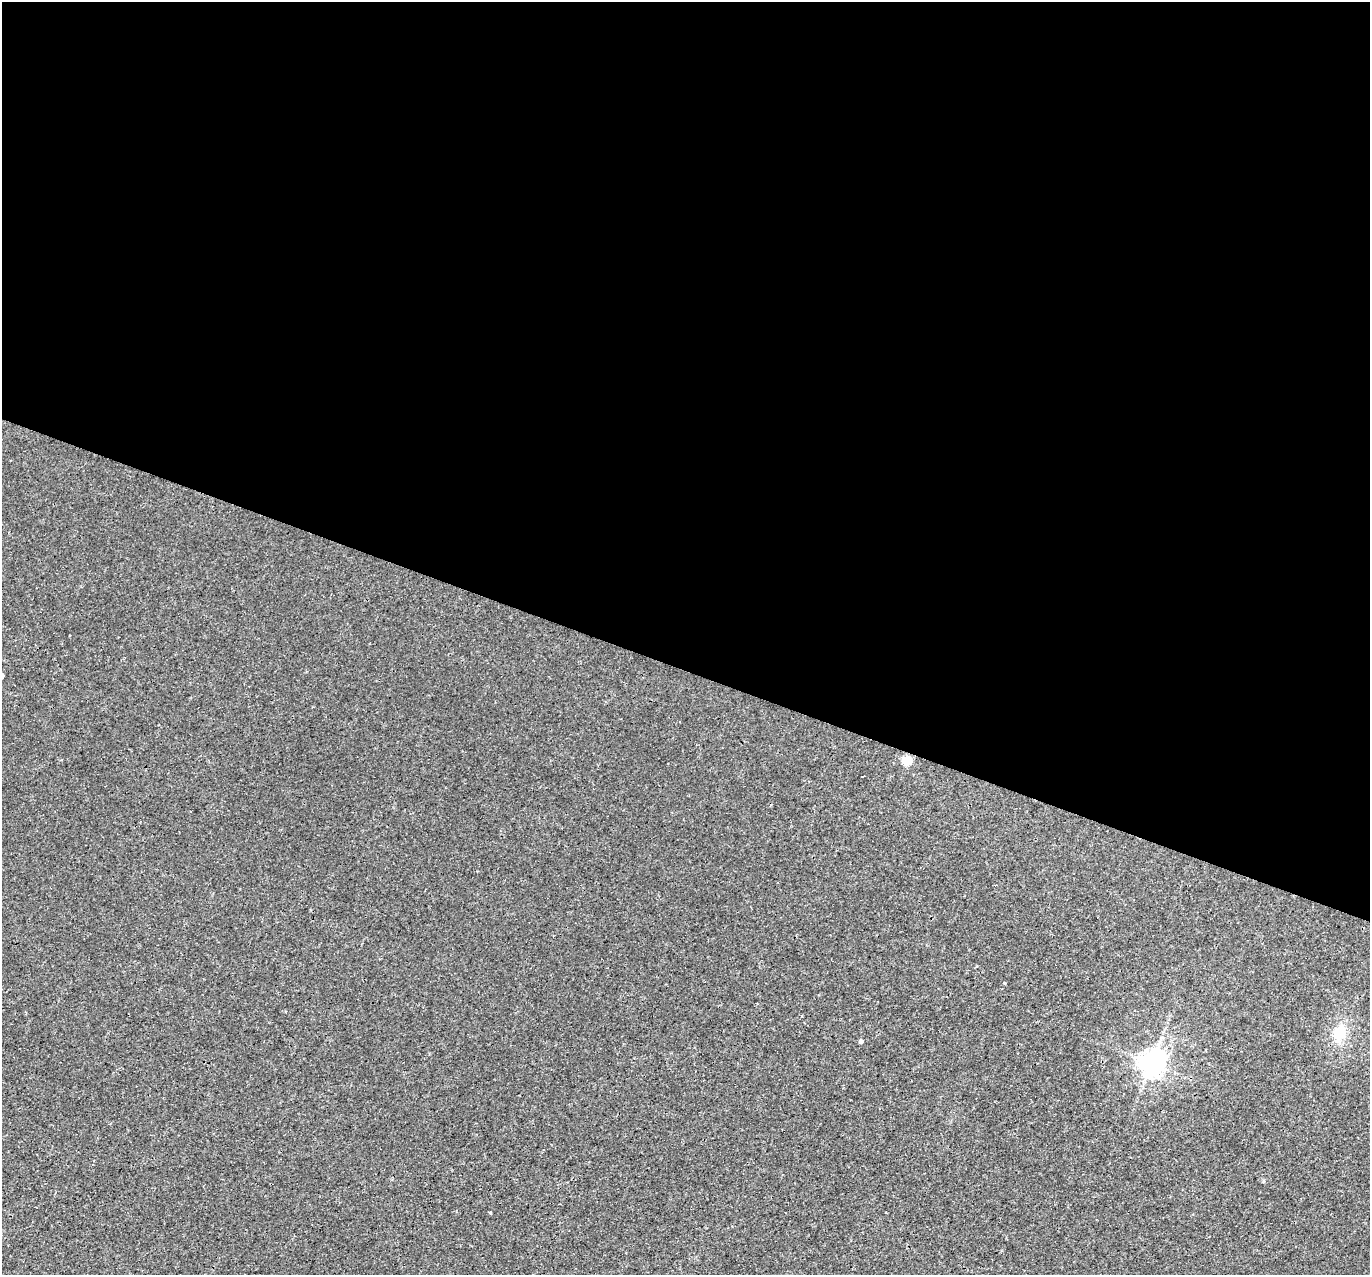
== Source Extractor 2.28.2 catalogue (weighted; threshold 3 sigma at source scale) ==
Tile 3 of 4 x 4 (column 3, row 1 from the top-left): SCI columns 2739-4106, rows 4085-5357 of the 5475 x 5491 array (HDU 1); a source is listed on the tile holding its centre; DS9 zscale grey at full resolution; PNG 1372 x 1277 px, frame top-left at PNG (2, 2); no overlay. Shown black and unused: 53% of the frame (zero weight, under 3 of 4 exposures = <1% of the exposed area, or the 3 px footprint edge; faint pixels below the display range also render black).
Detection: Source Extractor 2.28.2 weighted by HDU 2 'WHT'; one run over the whole footprint, this tile lists its part. Background 0.0011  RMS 0.0017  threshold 0.00757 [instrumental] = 3 sigma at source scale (4.5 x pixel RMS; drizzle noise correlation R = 1.50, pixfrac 1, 0.05/0.05 arcsec/px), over >= 5 px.
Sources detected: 8; all 8 listed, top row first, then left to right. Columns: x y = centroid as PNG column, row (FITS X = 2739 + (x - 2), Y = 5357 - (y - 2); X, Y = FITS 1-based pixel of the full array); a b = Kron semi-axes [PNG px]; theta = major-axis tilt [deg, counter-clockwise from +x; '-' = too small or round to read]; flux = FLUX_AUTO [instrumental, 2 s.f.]
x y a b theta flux
2 676 5 3 - 0.64
906 761 5 5 - 7.3
863 776 3 2 - 0.16
1004 983 3 3 - 0.24
1340 1033 20 14 67 3.2
861 1041 4 4 - 0.49
1152 1063 9 8 - 170
490 1213 4 3 - 0.16
Isophote crosses this tile's border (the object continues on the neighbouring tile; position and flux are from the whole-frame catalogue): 1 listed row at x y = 2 676